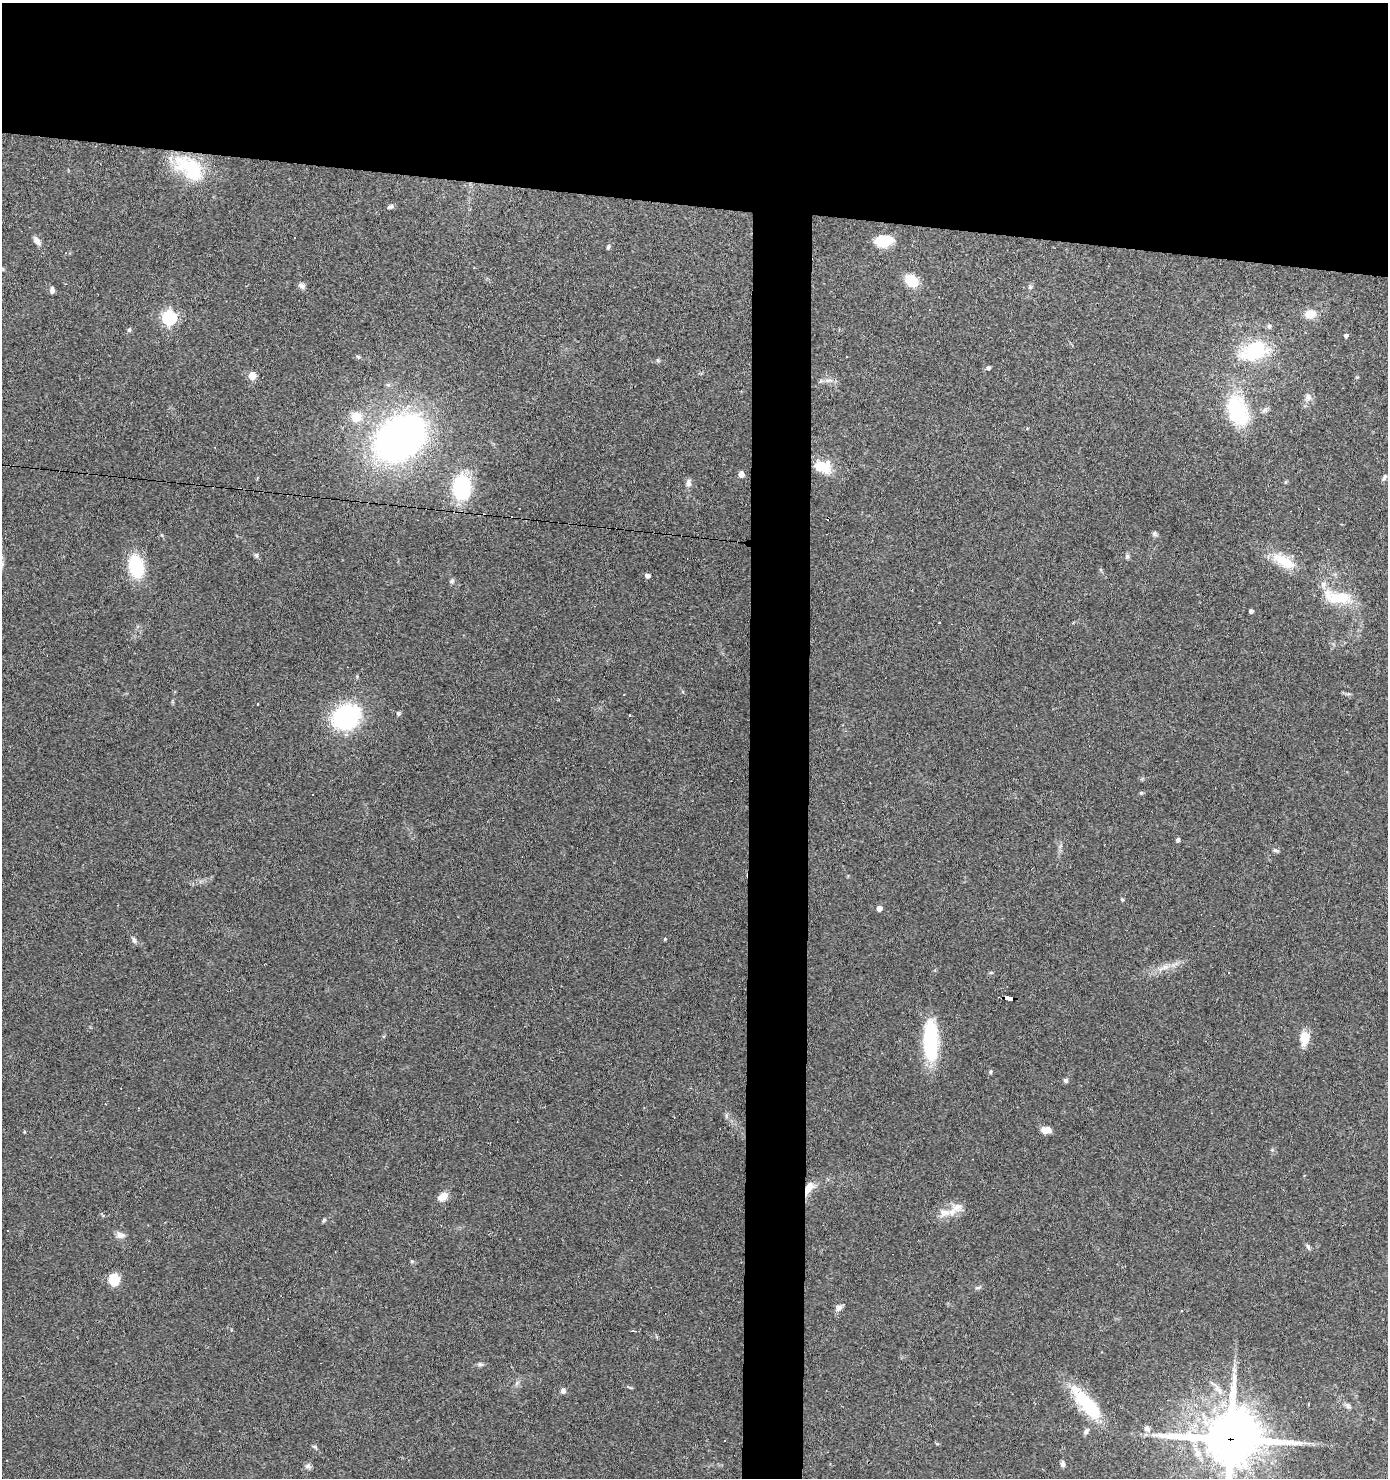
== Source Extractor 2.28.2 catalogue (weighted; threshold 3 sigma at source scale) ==
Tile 2 of 3 x 3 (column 2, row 1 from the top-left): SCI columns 1485-2870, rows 2954-4429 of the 4453 x 4429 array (HDU 1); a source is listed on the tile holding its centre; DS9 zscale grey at full resolution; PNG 1390 x 1480 px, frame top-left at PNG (2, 3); no overlay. Shown black and unused: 17% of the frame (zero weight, under 3 of 4 exposures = <1% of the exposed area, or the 3 px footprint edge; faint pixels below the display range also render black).
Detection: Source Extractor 2.28.2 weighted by HDU 2 'WHT'; one run over the whole footprint, this tile lists its part. Background 0.0606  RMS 0.0051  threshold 0.0229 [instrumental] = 3 sigma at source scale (4.5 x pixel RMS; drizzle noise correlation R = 1.50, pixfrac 1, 0.05/0.05 arcsec/px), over >= 5 px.
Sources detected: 96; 10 cosmic-ray / hot-pixel residue — not listed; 4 inside a brighter listed object's ellipse — not listed separately; the other 82 listed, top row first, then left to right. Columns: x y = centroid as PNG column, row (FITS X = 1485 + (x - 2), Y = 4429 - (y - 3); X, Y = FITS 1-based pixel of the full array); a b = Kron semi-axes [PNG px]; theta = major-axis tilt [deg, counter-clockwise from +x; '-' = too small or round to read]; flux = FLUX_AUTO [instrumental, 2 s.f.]
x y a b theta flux
185 164 38 27 -19 27
391 206 8 5 14 1.4
37 241 12 7 -57 2.5
884 241 18 11 5 15
608 247 6 4 69 0.9
912 281 13 10 -39 12
302 286 9 7 -35 1.8
1030 287 5 5 - 0.78
52 290 8 5 88 1.7
1310 314 16 11 9 5.3
169 318 6 6 - 110
1269 326 7 5 80 1.2
129 330 7 5 76 0.86
1346 336 4 4 - 1.3
1255 351 27 17 20 36
358 357 6 4 -30 0.75
658 361 6 4 -2 0.74
988 368 5 4 - 1.4
252 376 5 5 - 14
828 380 13 4 5 1.9
1308 397 10 8 -77 2.4
1265 410 9 6 43 1.7
1238 411 30 19 -70 40
356 417 13 12 - 7.5
400 438 43 31 38 230
822 466 19 11 -19 14
741 474 5 4 - 4.7
1384 477 10 4 59 1
1285 482 6 4 88 0.57
688 483 11 7 -89 1.9
462 488 26 19 89 36
1154 534 7 5 76 1.1
256 555 7 5 -88 0.97
1127 556 7 5 -75 1
1284 561 35 13 -29 13
136 566 28 17 -76 21
647 576 6 5 - 1.7
452 581 7 6 - 1
1338 597 37 14 -8 18
1251 611 4 4 - 1.6
257 704 3 2 - 0.78
398 713 4 4 - 1.2
629 716 3 3 - 1.5
346 717 22 17 32 75
1141 793 5 5 - 0.66
1178 840 4 3 - 1.6
1275 850 7 5 -15 1
1122 900 6 4 -2 0.53
879 908 4 4 - 3.6
665 939 4 4 - 0.59
134 940 9 6 -74 1.4
1165 967 9 7 15 2.6
991 973 6 4 0 0.57
1009 998 8 4 -7 83
1304 1038 18 10 85 6.7
930 1041 45 15 -88 37
990 1072 5 4 - 0.65
1066 1080 6 5 - 1.2
1046 1130 10 7 -3 4.5
24 1132 4 3 - 0.52
808 1188 16 10 53 5.9
443 1196 10 7 34 5.9
944 1212 17 12 -8 5.6
324 1220 7 4 46 0.79
120 1235 10 7 -10 3
1308 1247 8 4 -65 1.1
114 1279 10 9 - 12
978 1288 6 4 2 0.83
839 1308 10 7 48 2
633 1331 5 3 - 0.66
480 1364 8 5 -13 1.1
517 1383 7 4 71 1
563 1391 7 6 - 1.6
1086 1403 47 15 -49 30
1347 1406 9 6 -47 1.4
1147 1428 8 7 - 2.1
1086 1431 9 6 60 1.4
1230 1439 20 18 7 2900
315 1447 7 4 -30 0.85
1197 1453 17 9 -61 5.6
1063 1464 7 5 81 1.6
308 1466 8 7 - 1.4
Overlapping masked pixels (flux is a lower limit): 2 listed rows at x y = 1009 998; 1230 1439
Isophote crosses this tile's border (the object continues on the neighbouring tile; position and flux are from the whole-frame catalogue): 1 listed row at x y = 1230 1439
Unlisted compact peaks at least as high as the median listed source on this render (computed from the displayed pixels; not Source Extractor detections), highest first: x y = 412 1261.